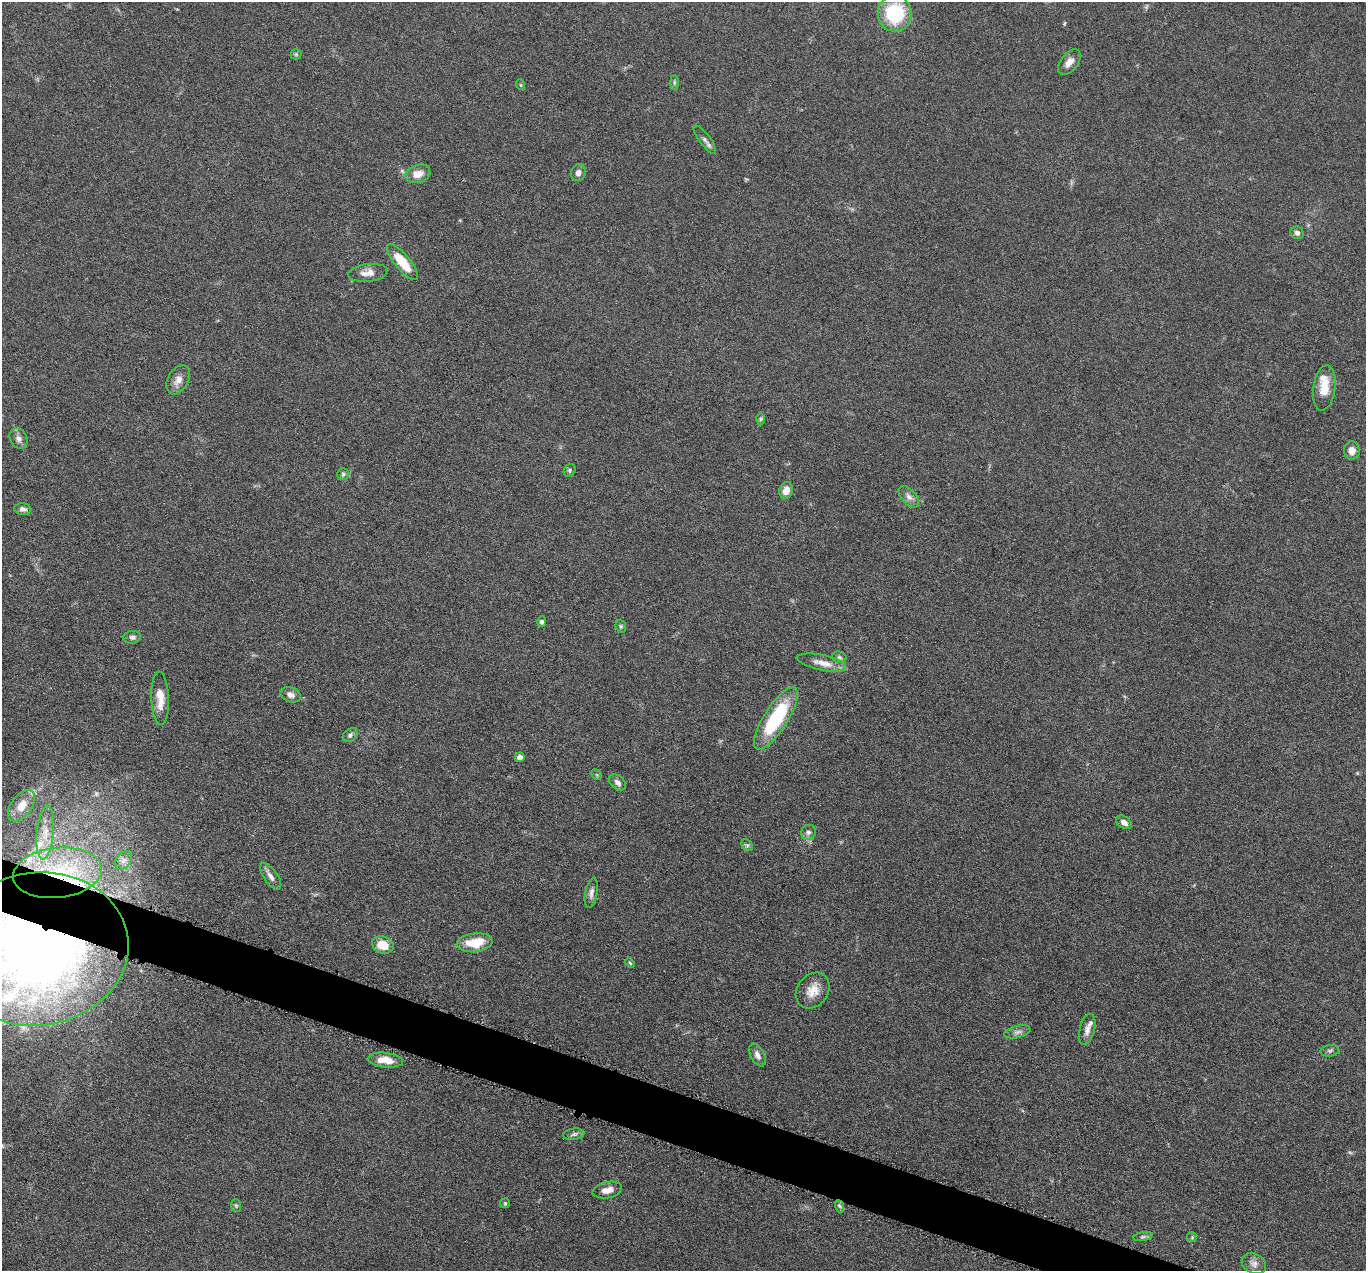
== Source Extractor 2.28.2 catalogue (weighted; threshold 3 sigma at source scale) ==
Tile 6 of 4 x 4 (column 2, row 2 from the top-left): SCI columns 1370-2733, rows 2807-4075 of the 5469 x 5483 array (HDU 1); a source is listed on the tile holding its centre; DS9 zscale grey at full resolution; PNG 1368 x 1273 px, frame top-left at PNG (2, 2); each listed source drawn as its Kron ellipse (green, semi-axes under 4 px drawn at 4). Shown black and unused: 3% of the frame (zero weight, under 4 of 8 exposures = <1% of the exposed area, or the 3 px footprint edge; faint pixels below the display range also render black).
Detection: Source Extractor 2.28.2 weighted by HDU 2 'WHT'; one run over the whole footprint, this tile lists its part. Background 0.0374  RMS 0.004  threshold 0.0162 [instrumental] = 3 sigma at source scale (4.09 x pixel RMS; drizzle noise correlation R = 1.36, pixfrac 0.8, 0.05/0.05 arcsec/px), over >= 5 px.
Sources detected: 65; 5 inside a brighter listed object's ellipse — not listed separately; the other 60 listed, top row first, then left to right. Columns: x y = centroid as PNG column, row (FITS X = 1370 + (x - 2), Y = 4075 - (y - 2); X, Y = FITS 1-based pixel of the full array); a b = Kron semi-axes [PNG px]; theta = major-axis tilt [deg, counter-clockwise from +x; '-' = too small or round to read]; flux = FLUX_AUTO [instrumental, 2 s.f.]
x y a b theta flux
895 13 18 17 - 24
296 54 5 5 - 0.48
1069 62 15 8 53 2.7
674 82 7 4 -90 0.61
521 85 5 3 - 0.39
705 140 17 5 -53 1.5
578 173 9 7 64 1.8
418 174 13 9 18 3.8
1297 233 7 6 - 1.2
402 262 22 7 -50 11
368 273 20 8 7 3.3
178 380 15 10 60 2.9
1324 388 23 11 82 6.6
761 419 6 4 89 0.48
19 439 11 8 -61 1.7
1352 450 9 8 - 3.2
570 470 7 5 57 0.69
343 474 6 6 - 0.8
786 490 8 6 74 3.4
909 497 13 7 -47 1.9
23 509 9 6 -6 1.2
542 622 5 4 - 1
621 626 7 5 -69 0.59
132 637 9 6 6 1.2
839 657 7 5 -16 0.78
822 663 25 7 -12 3.9
291 695 10 7 -21 1.9
160 698 27 9 -88 5.5
776 718 36 12 58 28
350 735 8 6 41 0.95
520 757 4 4 - 2.1
597 775 6 4 -45 0.5
617 782 10 6 -43 1.6
22 806 18 10 53 5.7
1124 822 8 6 -34 2.1
808 832 8 7 - 1.3
45 833 27 8 85 5.8
747 845 6 5 - 0.7
123 860 10 7 51 1.9
58 873 44 25 6 37
271 876 15 6 -55 2
591 893 15 6 79 1.7
475 943 18 9 6 9.5
383 945 11 8 -16 6.5
37 949 91 76 8 430
630 963 5 3 - 0.41
813 990 19 15 52 5.4
1087 1029 16 7 76 2.4
1017 1032 13 6 13 1.5
1330 1051 9 5 10 0.9
757 1055 12 7 -61 1.8
385 1060 18 7 -6 4.9
574 1134 11 5 7 1.1
607 1190 15 8 12 2.8
505 1203 5 4 - 0.47
236 1206 6 5 - 0.58
839 1206 6 4 -70 0.66
1143 1237 10 4 11 0.78
1192 1237 5 5 - 0.43
1254 1264 13 9 -27 2.3
Overlapping masked pixels (flux is a lower limit): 2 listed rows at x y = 58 873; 37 949
Isophote crosses this tile's border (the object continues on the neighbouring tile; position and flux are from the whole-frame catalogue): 1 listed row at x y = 37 949